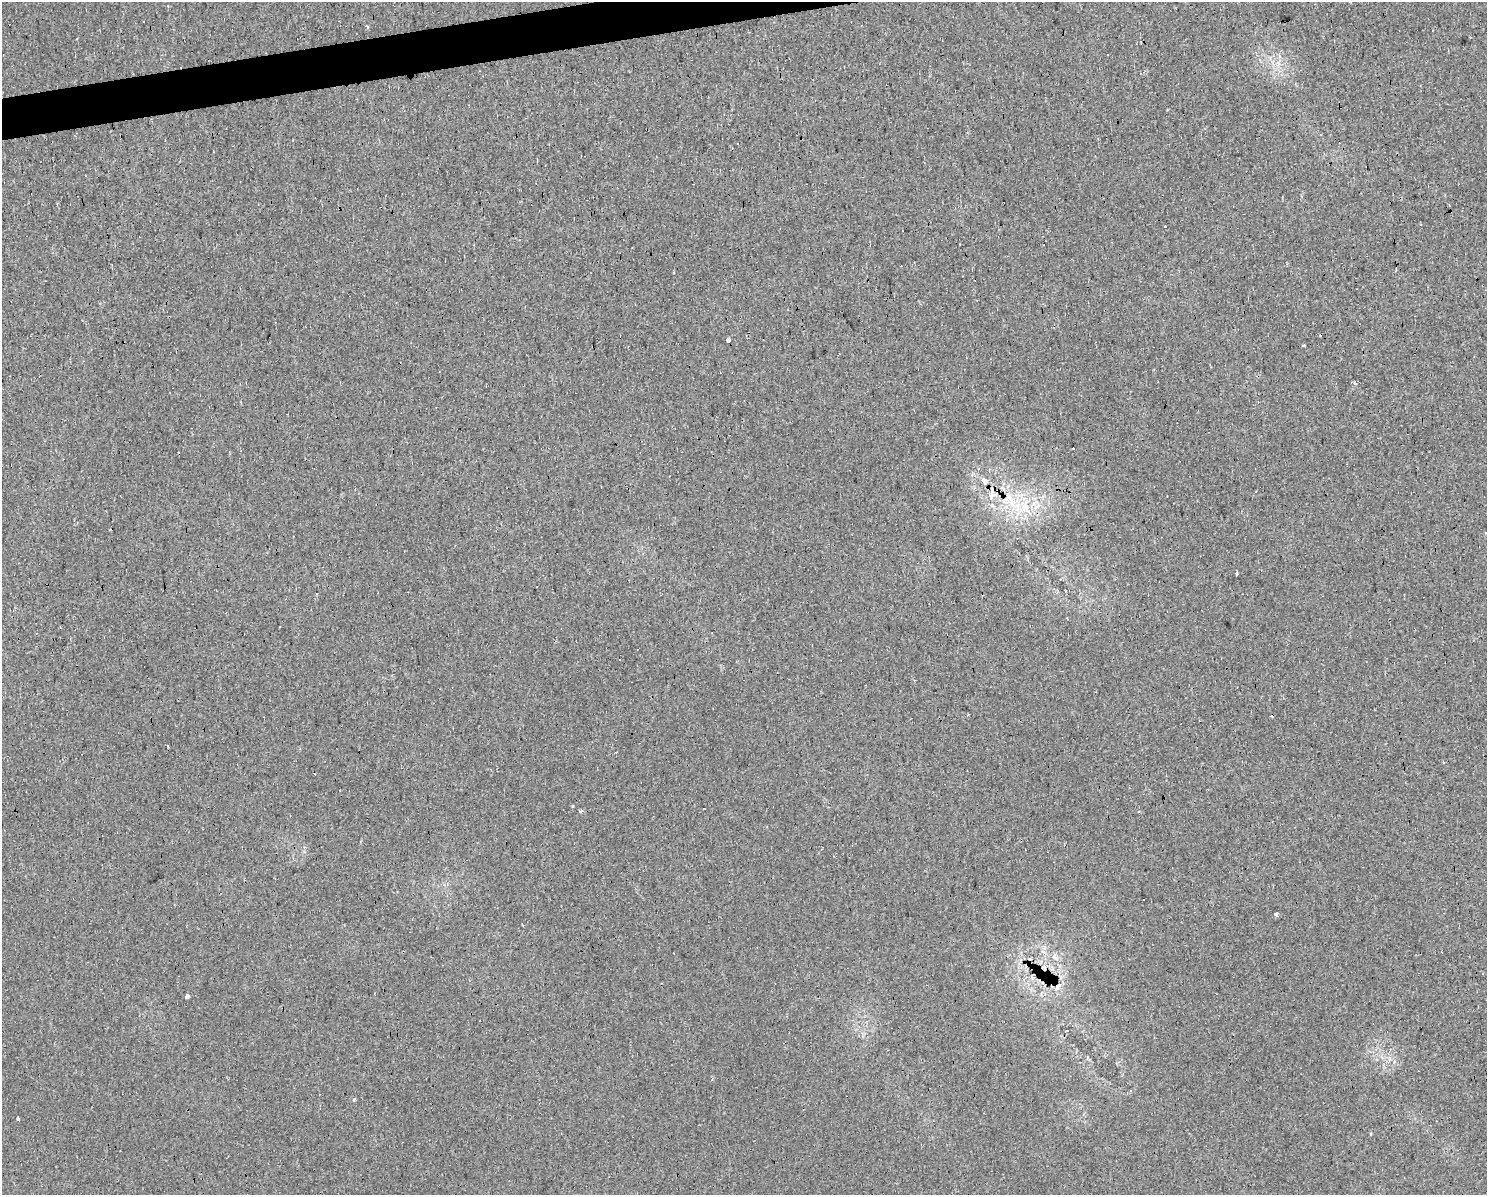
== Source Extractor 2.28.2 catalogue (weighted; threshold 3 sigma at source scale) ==
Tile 8 of 3 x 4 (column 2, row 3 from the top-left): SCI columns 1549-3033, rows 1194-2386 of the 4537 x 4771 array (HDU 1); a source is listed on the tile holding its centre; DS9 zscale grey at full resolution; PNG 1489 x 1197 px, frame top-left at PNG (2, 2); no overlay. Shown black and unused: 2% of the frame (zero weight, under 2 of 3 exposures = <1% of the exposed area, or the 3 px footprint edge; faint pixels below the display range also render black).
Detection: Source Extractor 2.28.2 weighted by HDU 2 'WHT'; one run over the whole footprint, this tile lists its part. Background 0.0206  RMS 0.006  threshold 0.0268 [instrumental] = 3 sigma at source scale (4.5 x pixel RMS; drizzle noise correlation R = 1.50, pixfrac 1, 0.0396/0.0396 arcsec/px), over >= 5 px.
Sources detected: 36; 13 cosmic-ray / hot-pixel residue — not listed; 1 inside a brighter listed object's ellipse — not listed separately; the other 22 listed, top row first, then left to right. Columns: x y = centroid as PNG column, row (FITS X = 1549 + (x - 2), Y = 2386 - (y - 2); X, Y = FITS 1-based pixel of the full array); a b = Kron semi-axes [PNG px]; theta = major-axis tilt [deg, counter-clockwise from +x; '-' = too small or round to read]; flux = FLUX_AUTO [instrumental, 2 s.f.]
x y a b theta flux
366 26 4 2 - 1.4
1165 226 3 3 - 1.4
901 266 2 2 - 0.39
729 340 3 3 - 19
1304 345 3 3 - 2.7
1355 384 3 3 - 25
1073 448 3 3 - 2.5
984 481 10 8 -46 3.3
992 491 8 5 83 5
1037 506 13 6 27 4.4
1025 507 13 11 79 8.6
1486 533 3 2 - 0.66
1237 574 3 3 - 6.5
1065 591 3 2 - 1.2
317 594 3 3 - 0.63
581 811 5 3 - 1.4
1276 914 4 3 - 4.3
1058 987 14 5 53 2.8
187 996 4 4 - 3.7
1066 1031 4 3 - 9.5
354 1100 3 3 - 1.9
18 1119 4 3 - 5.2
Overlapping masked pixels (flux is a lower limit): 2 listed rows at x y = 992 491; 1058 987
Isophote crosses this tile's border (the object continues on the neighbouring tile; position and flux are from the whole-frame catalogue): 1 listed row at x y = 1486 533
Unlisted compact peaks at least as high as the median listed source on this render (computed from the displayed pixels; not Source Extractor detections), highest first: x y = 572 806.